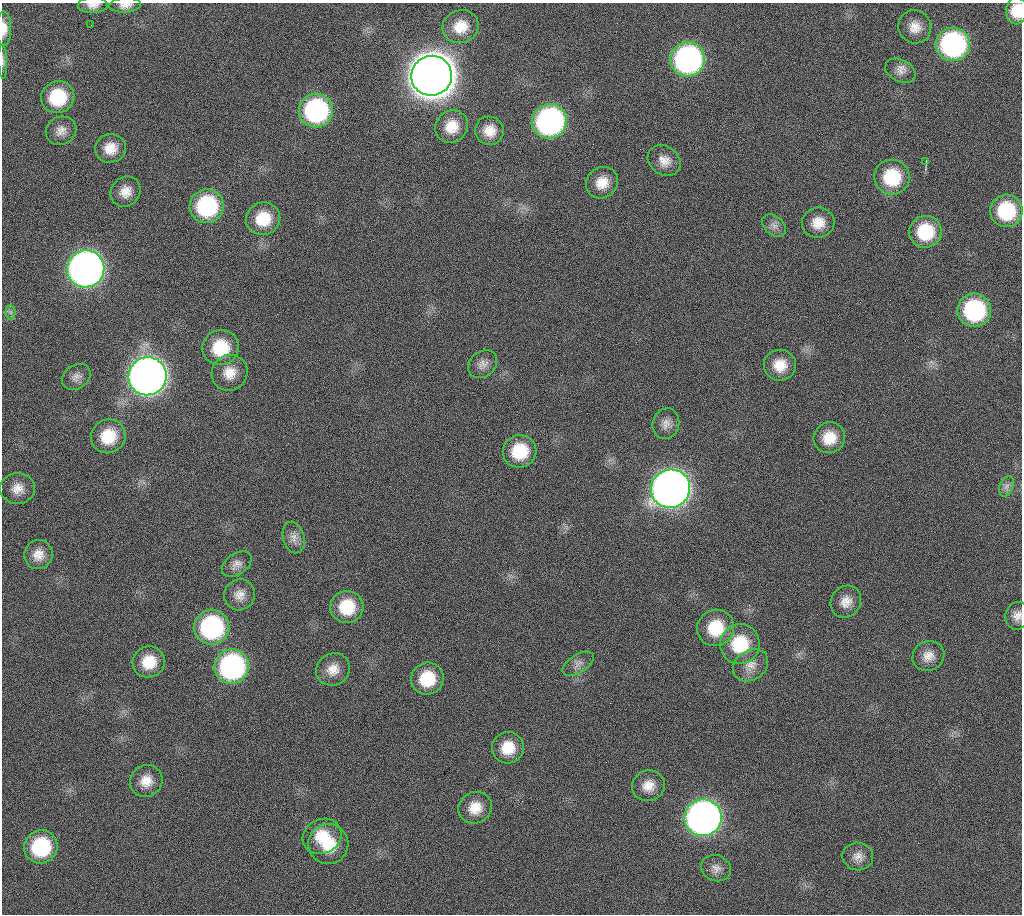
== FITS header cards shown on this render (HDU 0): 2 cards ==
NAXIS1  =                 1020 / length of data axis 1
NAXIS2  =                 912  / length of data axis 2

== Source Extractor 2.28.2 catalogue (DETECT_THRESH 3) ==
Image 1020 x 912 px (HDU 0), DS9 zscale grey, 1 PNG px = 1 image px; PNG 1024 x 916 px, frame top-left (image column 1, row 912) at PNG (2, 3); each listed source drawn as its Kron ellipse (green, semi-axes under 4 px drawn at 4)
Background 267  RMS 17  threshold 50.8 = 3 sigma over >= 5 px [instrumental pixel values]
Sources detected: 73; all 73 listed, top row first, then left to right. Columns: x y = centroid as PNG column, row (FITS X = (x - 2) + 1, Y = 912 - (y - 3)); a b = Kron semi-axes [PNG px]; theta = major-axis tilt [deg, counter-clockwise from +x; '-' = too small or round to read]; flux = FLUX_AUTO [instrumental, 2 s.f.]
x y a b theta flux
93 5 15 8 2 7.9e+03
125 5 16 7 4 8.1e+03
1017 11 13 11 89 2.5e+04
91 25 3 2 - 8.7e+02
461 27 18 16 23 2.6e+04
915 27 17 16 - 1.7e+04
4 28 17 7 -90 1.3e+04
953 44 17 17 - 2.5e+05
688 59 17 17 - 3.6e+05
3 61 17 4 -87 3.8e+03
900 71 16 11 -27 9.7e+03
432 76 20 20 - 4.7e+06
58 97 17 16 - 5.9e+04
316 111 17 17 - 2.0e+05
549 121 18 17 - 3.5e+05
452 126 17 15 46 2.4e+04
61 131 16 13 28 1.1e+04
489 131 14 14 - 1.7e+04
110 148 15 14 - 1.9e+04
664 161 17 14 -35 1.5e+04
926 161 4 3 - 1.6e+03
892 177 18 17 - 5.9e+04
602 183 17 15 40 2.0e+04
126 192 16 14 48 1.5e+04
207 206 17 17 - 1.3e+05
1006 211 16 16 - 7.7e+04
263 219 17 16 - 3.8e+04
818 223 16 15 - 2.0e+04
774 226 13 9 -38 7.4e+03
925 232 16 16 - 5.6e+04
86 269 19 18 - 1.1e+06
974 310 17 16 - 1.4e+05
10 312 7 5 -90 3.1e+03
221 348 18 17 - 5.1e+04
483 364 16 12 41 9.7e+03
780 365 16 15 - 2.3e+04
230 373 18 17 - 2.1e+04
147 376 19 19 - 1.6e+06
76 377 15 11 34 8.8e+03
666 424 15 13 74 1.1e+04
108 436 17 16 - 4.0e+04
829 438 16 15 - 2.5e+04
520 451 17 16 - 4.9e+04
1006 486 10 6 67 5.1e+03
17 488 17 15 5 1.6e+04
671 489 20 19 - 1.5e+06
294 537 16 10 -75 9.6e+03
38 555 14 14 - 1.4e+04
237 564 16 10 36 8.7e+03
239 595 15 15 - 1.3e+04
846 602 16 14 57 1.4e+04
347 607 16 16 - 4.3e+04
1017 616 14 12 70 1.0e+04
212 627 17 17 - 1.8e+05
716 628 19 18 - 4.6e+04
740 644 20 19 - 5.9e+04
928 656 16 14 25 1.4e+04
149 662 16 15 - 3.0e+04
578 664 17 9 32 8.0e+03
751 665 19 15 33 1.5e+04
232 666 17 17 - 2.6e+05
333 669 17 15 33 1.6e+04
427 679 16 16 - 4.3e+04
508 748 16 15 - 2.7e+04
146 781 16 15 - 1.7e+04
648 786 16 15 - 1.7e+04
475 808 17 15 30 2.1e+04
703 818 18 18 - 9.0e+05
322 836 20 17 28 3.3e+04
328 844 20 20 - 3.9e+04
41 847 17 16 - 8.8e+04
858 856 15 14 - 1.1e+04
716 868 15 12 -26 9.4e+03
At the frame edge (FLAGS 8, measured only in part): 6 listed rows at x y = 93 5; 125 5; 1017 11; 4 28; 3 61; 1017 616